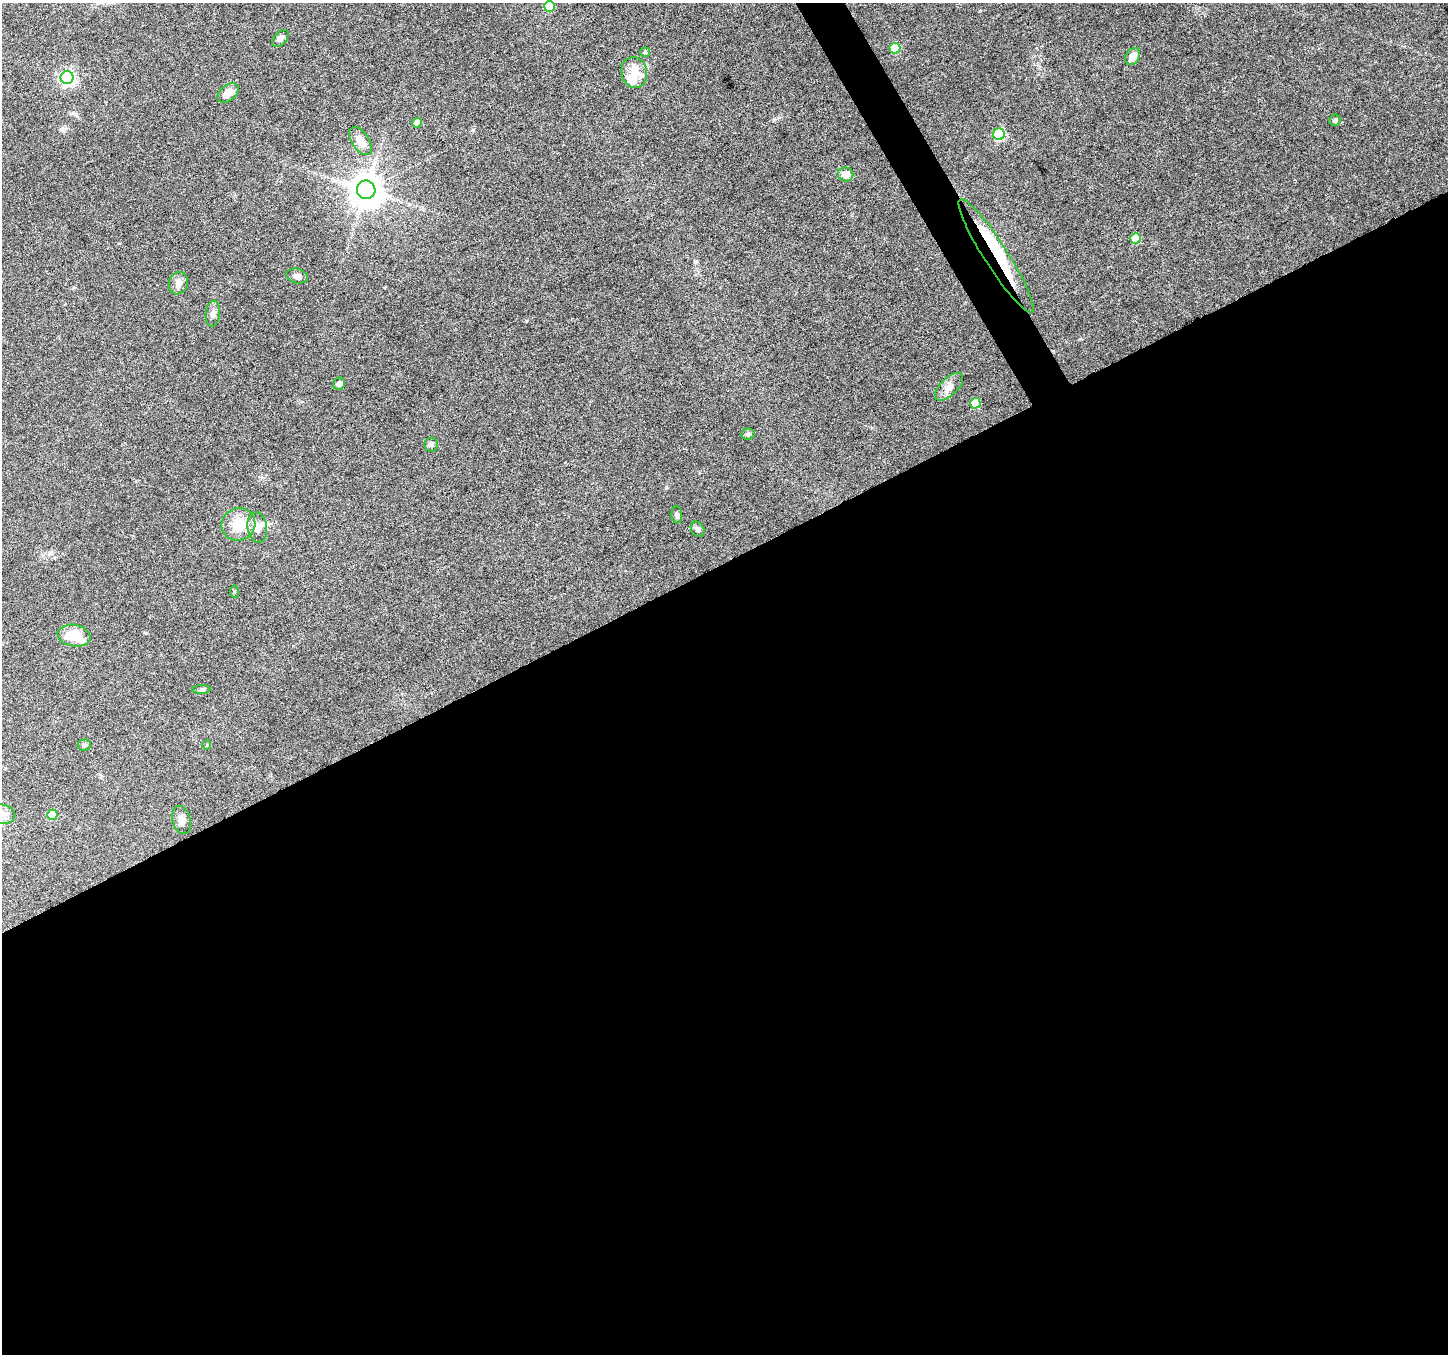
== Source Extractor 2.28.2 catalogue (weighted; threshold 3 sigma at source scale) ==
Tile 15 of 4 x 4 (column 3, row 4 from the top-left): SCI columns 2893-4338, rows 104-1455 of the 5788 x 5675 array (HDU 1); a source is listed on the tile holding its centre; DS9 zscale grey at full resolution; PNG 1450 x 1356 px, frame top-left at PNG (2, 3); each listed source drawn as its Kron ellipse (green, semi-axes under 4 px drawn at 4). Shown black and unused: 60% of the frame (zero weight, under 4 of 8 exposures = <1% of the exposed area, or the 3 px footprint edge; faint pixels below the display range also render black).
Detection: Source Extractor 2.28.2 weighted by HDU 2 'WHT'; one run over the whole footprint, this tile lists its part. Background 0.0485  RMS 0.0031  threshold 0.0125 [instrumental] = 3 sigma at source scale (4.09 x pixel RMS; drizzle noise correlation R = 1.36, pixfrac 0.8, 0.0396/0.0396 arcsec/px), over >= 5 px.
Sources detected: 41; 3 inside a brighter object's white glare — neither listed nor drawn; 2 inside a brighter listed object's ellipse — not listed separately; the other 36 listed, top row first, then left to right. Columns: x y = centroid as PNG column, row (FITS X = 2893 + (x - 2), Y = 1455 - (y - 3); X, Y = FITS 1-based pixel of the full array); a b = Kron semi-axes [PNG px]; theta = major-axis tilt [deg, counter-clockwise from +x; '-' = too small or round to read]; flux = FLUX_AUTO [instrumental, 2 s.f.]
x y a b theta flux
549 6 5 5 - 8.3
280 38 10 6 46 0.92
895 48 5 5 - 10
645 52 5 4 - 0.38
1133 56 9 6 58 2.3
634 72 15 12 -76 3.3
67 77 6 6 - 66
228 93 12 8 40 2.8
1335 120 6 5 - 0.71
417 123 5 4 - 3.1
999 134 6 5 - 24
361 141 16 8 -55 3.5
846 174 7 7 - 2.4
366 190 9 9 - 590
1135 238 5 5 - 6.6
996 256 67 12 -57 19
297 276 11 7 -13 1.2
178 283 11 9 69 1.6
213 314 13 7 84 1.3
339 384 6 5 - 0.89
949 387 18 8 44 2.3
975 403 5 5 - 7.2
748 434 6 5 - 0.6
431 445 7 6 - 0.7
677 515 8 5 -88 0.6
238 524 17 16 - 5.9
257 527 15 9 -81 2.2
698 529 8 6 -57 0.79
234 592 6 3 -82 0.33
74 636 16 10 -11 6.9
202 690 9 4 0 0.53
84 745 6 5 - 0.54
207 745 5 3 - 0.22
2 814 12 9 -15 1.9
52 815 5 5 - 7.5
182 820 14 9 -75 2
Overlapping masked pixels (flux is a lower limit): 1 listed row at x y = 996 256
Isophote crosses this tile's border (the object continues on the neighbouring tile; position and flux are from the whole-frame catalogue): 2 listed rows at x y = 549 6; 2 814
Unlisted compact peaks at least as high as the median listed source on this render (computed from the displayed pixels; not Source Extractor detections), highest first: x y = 526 321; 473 130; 666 487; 774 119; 695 262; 146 633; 980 11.